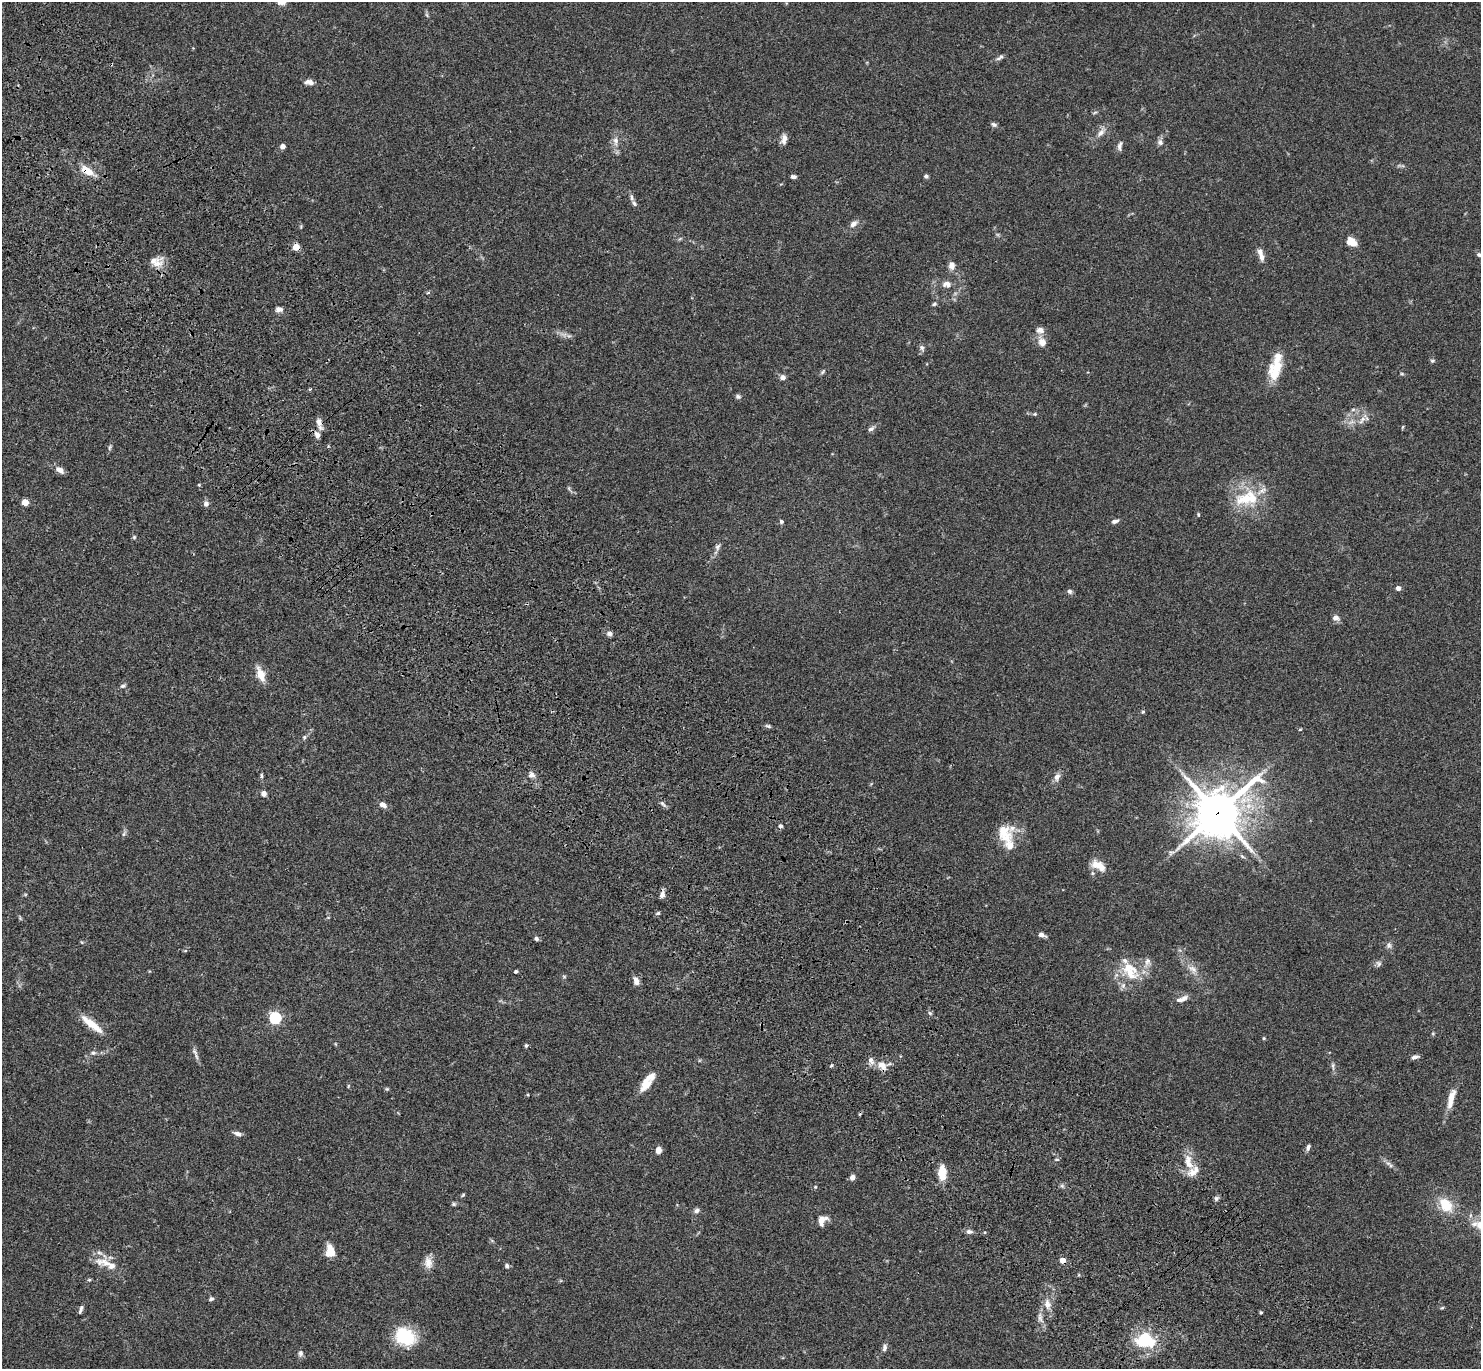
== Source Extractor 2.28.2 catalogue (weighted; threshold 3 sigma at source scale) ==
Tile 11 of 4 x 4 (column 3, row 3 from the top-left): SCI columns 3078-4556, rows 1758-3124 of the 6132 x 6118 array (HDU 1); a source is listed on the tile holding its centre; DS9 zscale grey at full resolution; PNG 1483 x 1371 px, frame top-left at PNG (2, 2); no overlay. Shown black and unused: <1% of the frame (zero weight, under 3 of 4 exposures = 6% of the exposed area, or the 3 px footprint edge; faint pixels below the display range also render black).
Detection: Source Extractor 2.28.2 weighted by HDU 2 'WHT'; one run over the whole footprint, this tile lists its part. Background 0.0592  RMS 0.0053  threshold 0.0239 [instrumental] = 3 sigma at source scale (4.5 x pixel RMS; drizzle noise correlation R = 1.50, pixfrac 1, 0.05/0.05 arcsec/px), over >= 5 px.
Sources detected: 159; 1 cosmic-ray / hot-pixel residue — not listed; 17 inside a brighter listed object's ellipse — not listed separately; the other 141 listed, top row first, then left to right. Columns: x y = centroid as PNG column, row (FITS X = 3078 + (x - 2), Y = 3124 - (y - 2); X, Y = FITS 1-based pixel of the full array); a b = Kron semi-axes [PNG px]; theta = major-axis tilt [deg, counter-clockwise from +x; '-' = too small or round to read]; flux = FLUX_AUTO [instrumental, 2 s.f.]
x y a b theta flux
427 15 7 4 -71 0.79
1000 57 13 4 31 1.5
309 82 11 6 -3 2.6
1095 112 6 4 20 0.69
994 124 7 5 -16 1.3
1101 132 15 7 50 3.3
784 139 12 6 83 3.2
616 141 14 7 -82 3.5
1160 142 9 8 - 1.8
283 146 5 5 - 2.5
1120 146 13 5 80 1.8
87 171 14 7 -31 8.2
926 176 5 4 - 1.1
793 177 6 4 -12 1.3
632 198 11 4 -78 1.5
853 224 10 7 41 2.6
1351 242 8 6 -30 8.5
296 247 5 5 - 9
1479 255 7 5 -27 1.1
1262 257 12 7 -66 3.2
156 262 19 13 -10 6.1
952 265 9 7 -88 3
947 284 12 8 -6 3
428 293 5 3 - 0.61
934 304 5 4 - 0.77
279 309 9 6 -6 2.2
1040 330 11 9 1 3.1
564 335 9 6 -17 2.2
1042 342 10 9 - 4.3
922 348 8 6 -60 1.5
1432 361 6 4 -1 0.81
1276 370 27 16 67 14
823 372 9 4 49 0.89
1402 374 6 3 -18 0.6
783 377 7 6 - 1.8
310 389 3 3 - 0.58
738 396 7 6 - 1.2
1353 409 6 4 2 0.9
1035 414 6 5 - 0.78
1362 420 14 6 55 3.1
1351 422 9 6 24 2.2
319 423 15 6 -71 3.2
871 429 9 6 31 1.6
317 435 8 6 -72 2.6
110 447 8 4 76 0.92
60 470 11 7 -34 2.7
199 485 4 4 - 0.5
1245 499 35 20 25 20
25 502 5 4 - 9.2
206 504 8 7 - 1.6
1198 515 5 4 - 0.57
781 521 6 5 - 0.98
1115 521 8 5 13 1.6
134 537 5 4 - 0.68
717 547 10 6 65 1.8
1398 588 5 5 - 1.9
1070 591 7 6 - 1.2
1336 618 7 6 - 3
609 633 7 6 - 1.7
261 674 19 9 -69 6
123 686 8 5 8 1.2
1143 712 5 4 - 0.62
768 726 8 4 -19 1.1
1300 729 5 3 - 0.48
304 737 6 5 - 0.98
531 775 9 8 - 2.4
261 776 8 3 -89 0.82
1057 777 11 7 67 2.7
264 793 7 6 - 2.1
662 804 10 5 -42 1.4
383 805 8 5 -31 2.8
1218 812 17 15 45 1800
780 826 5 5 - 1.1
1004 833 25 16 -69 12
124 834 9 4 63 1.1
1171 852 10 7 2 1.6
1098 865 19 9 -28 6.7
1092 873 6 5 - 0.9
662 895 9 6 76 2.4
658 913 6 4 17 0.88
20 918 6 4 -58 0.64
1042 935 7 5 -20 2.4
536 939 6 5 - 1.1
1389 945 9 7 86 1.6
185 951 6 4 1 0.5
1379 963 8 6 -53 1.4
1129 967 33 16 -23 13
1192 969 16 9 -39 4.4
516 971 4 4 - 1
636 981 9 6 -72 3.5
1123 985 9 6 73 1.9
1184 998 11 7 33 2.3
930 1013 6 4 -46 0.83
275 1018 5 5 - 67
92 1024 33 8 -39 9.2
1264 1038 4 4 - 0.6
526 1045 6 4 76 0.81
194 1052 10 5 -50 1.6
93 1053 8 6 21 1.5
1415 1057 9 5 18 1.7
871 1060 12 7 -67 2.7
831 1065 5 4 - 0.63
882 1065 13 8 -46 4.7
1333 1066 11 5 -87 1.4
646 1084 17 9 50 7.7
348 1086 6 3 72 0.46
387 1089 6 4 18 0.65
528 1095 4 3 - 0.41
1451 1099 29 8 74 6.4
238 1134 10 5 -22 2.1
1308 1147 8 5 74 1.5
658 1150 8 7 - 2.4
1188 1162 22 10 -74 7.8
1391 1166 7 4 -71 0.9
942 1173 18 10 -90 7.9
852 1177 6 5 - 2.2
1062 1186 7 5 -42 1.1
815 1187 5 4 - 0.54
463 1195 5 4 - 0.63
1216 1198 7 5 -70 1.1
454 1204 6 5 - 0.86
1446 1205 18 13 -49 12
696 1211 7 6 - 1.7
821 1221 12 7 86 3.5
969 1232 8 6 -10 1.8
330 1251 11 8 -87 9.2
1063 1260 4 4 - 6.1
106 1263 38 10 -15 8
428 1263 16 10 -83 4.4
507 1266 6 6 - 1.2
89 1280 6 4 0 0.65
211 1299 6 5 - 1.1
1047 1304 14 9 -81 4.4
1442 1308 6 4 3 0.63
81 1309 11 4 71 1.4
1261 1312 5 4 - 0.63
1040 1318 13 6 -78 2.5
405 1337 24 18 -30 23
1146 1340 24 17 -11 24
884 1348 10 6 78 1.7
300 1353 8 7 - 1.7
Overlapping masked pixels (flux is a lower limit): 6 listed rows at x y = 87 171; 296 247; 319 423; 1218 812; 662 895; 1063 1260
Isophote crosses this tile's border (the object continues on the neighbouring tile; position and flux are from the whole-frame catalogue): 1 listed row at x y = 1479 255